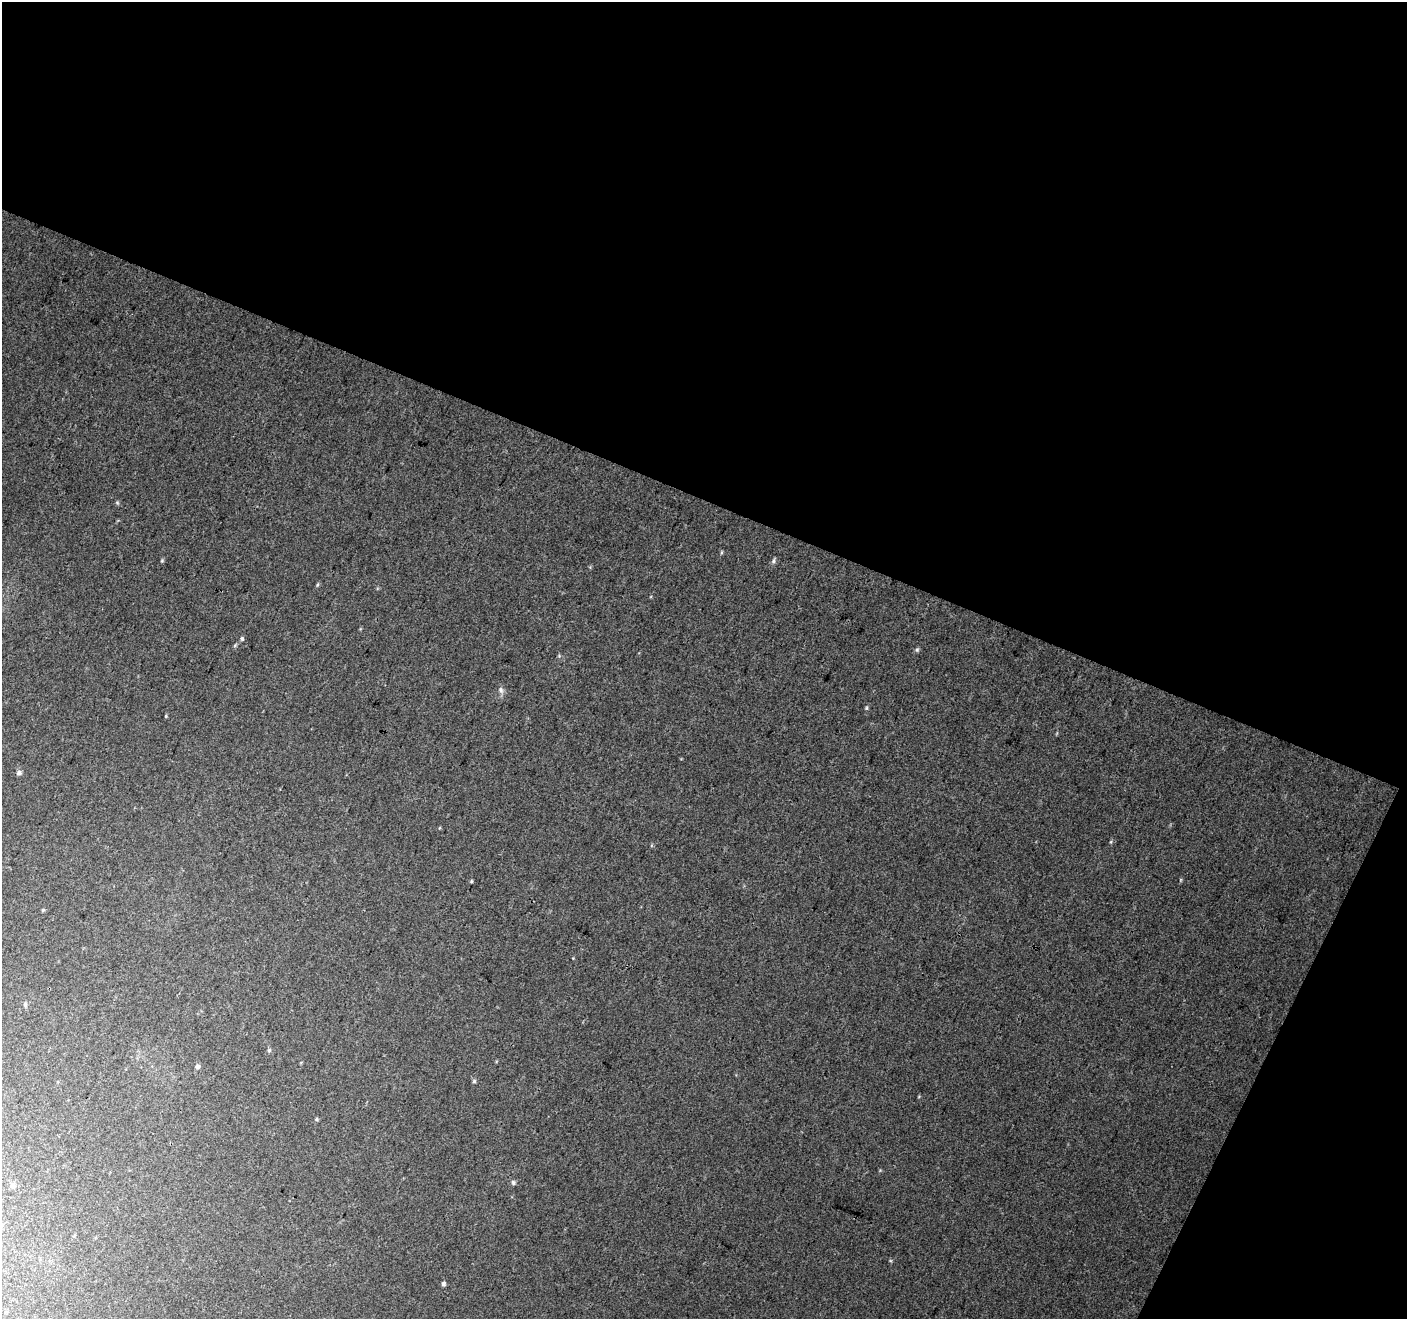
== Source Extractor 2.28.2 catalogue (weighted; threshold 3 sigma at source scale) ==
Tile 2 of 2 x 2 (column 2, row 1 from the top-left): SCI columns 1406-2810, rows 1424-2740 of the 2811 x 2864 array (HDU 1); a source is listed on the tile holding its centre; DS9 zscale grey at full resolution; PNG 1409 x 1321 px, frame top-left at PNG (2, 2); no overlay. Shown black and unused: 42% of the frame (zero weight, under 3 of 4 exposures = <1% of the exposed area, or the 3 px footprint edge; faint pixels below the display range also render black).
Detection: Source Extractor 2.28.2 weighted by HDU 2 'WHT'; one run over the whole footprint, this tile lists its part. Background 0.0422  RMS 0.0091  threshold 0.0411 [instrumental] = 3 sigma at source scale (4.5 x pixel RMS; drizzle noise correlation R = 1.50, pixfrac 1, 0.0396/0.0396 arcsec/px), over >= 5 px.
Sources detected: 22; all 22 listed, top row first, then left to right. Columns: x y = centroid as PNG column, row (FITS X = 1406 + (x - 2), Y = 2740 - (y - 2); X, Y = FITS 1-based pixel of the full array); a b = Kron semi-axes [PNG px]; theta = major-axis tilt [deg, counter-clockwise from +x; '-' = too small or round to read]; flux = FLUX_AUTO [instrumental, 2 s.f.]
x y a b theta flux
117 502 5 5 - 1.2
722 552 5 3 - 1
162 561 5 4 - 1.1
773 561 8 5 74 2.1
317 585 5 4 - 1.1
242 638 6 4 -89 1.6
235 645 7 4 46 1.3
917 650 6 5 - 1.6
501 690 10 7 -64 3.2
866 708 5 4 - 1.1
166 716 4 4 - 0.81
19 773 6 6 - 2.8
471 881 4 4 - 1
43 910 4 4 - 1
25 1004 7 5 -89 1.7
269 1050 5 5 - 1.4
197 1067 6 6 - 2.2
474 1081 5 5 - 1.4
316 1119 5 4 - 1.1
513 1183 6 6 - 1.9
13 1185 7 6 - 3.1
444 1284 6 5 - 1.8